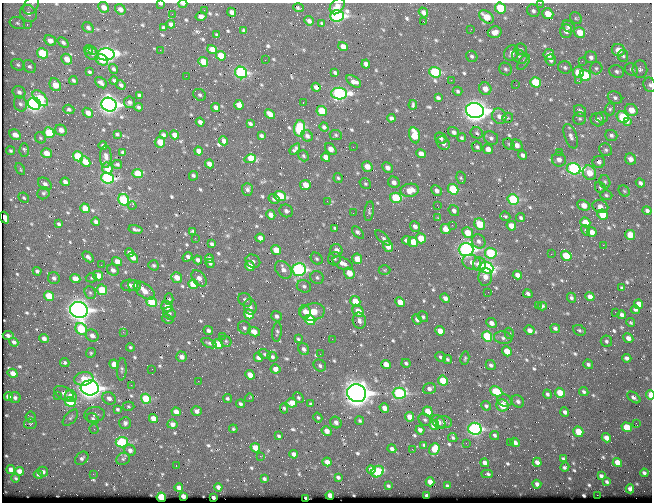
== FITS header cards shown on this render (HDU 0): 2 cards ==
NAXIS1  =                  650 / Width of table row in bytes
NAXIS2  =                  500 / Number of rows in table

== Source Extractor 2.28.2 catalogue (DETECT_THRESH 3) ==
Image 650 x 500 px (HDU 0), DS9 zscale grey, 1 PNG px = 1 image px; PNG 654 x 504 px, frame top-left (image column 1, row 500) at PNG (2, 3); each listed source drawn as its Kron ellipse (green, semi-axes under 4 px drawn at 4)
Background 362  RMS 1.4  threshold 4.09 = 3 sigma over >= 5 px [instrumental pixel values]
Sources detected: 694; of the 694, the 500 brightest by FLUX_AUTO listed and drawn (194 fainter detections omitted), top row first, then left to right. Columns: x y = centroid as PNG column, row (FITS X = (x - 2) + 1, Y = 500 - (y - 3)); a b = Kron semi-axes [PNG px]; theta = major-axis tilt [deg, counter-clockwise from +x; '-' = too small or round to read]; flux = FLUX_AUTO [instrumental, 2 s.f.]
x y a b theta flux
540 3 2 2 - 310
160 4 4 2 - 190
183 4 4 2 - 370
31 5 10 6 56 320
337 6 9 6 53 680
104 7 5 5 - 690
298 8 5 3 - 150
500 8 5 5 - 3100
120 9 5 4 - 450
204 10 2 2 - 130
533 11 7 6 - 260
232 12 5 4 - 500
423 12 5 4 - 370
28 13 9 7 -44 590
172 14 2 2 - 340
548 14 6 5 - 1400
201 16 5 4 - 370
337 16 7 5 4 20000
486 17 8 5 -39 1700
576 18 6 5 - 180
309 21 5 4 - 280
423 21 2 2 - 410
17 23 8 5 -19 260
322 23 4 3 - 150
27 24 3 3 - 180
171 24 4 3 - 320
568 27 7 5 -37 240
88 28 6 5 - 250
163 28 4 3 - 150
471 29 2 2 - 150
244 31 4 3 - 190
566 31 7 6 - 560
495 32 7 5 16 730
580 32 6 5 - 1400
217 35 4 3 - 170
50 41 6 5 - 630
63 42 6 4 -40 240
343 47 5 4 - 810
212 49 5 4 - 620
521 49 6 6 - 190
88 50 4 3 - 140
93 50 3 2 - 270
160 50 2 2 - 580
618 50 7 6 - 1000
42 53 6 5 - 3800
92 53 7 6 - 360
511 53 8 7 - 450
106 54 8 6 0 26000
549 55 6 5 - 590
221 56 5 4 - 1700
472 56 6 5 - 200
623 56 6 5 - 170
520 57 8 6 -31 260
591 57 6 6 - 300
67 59 6 5 - 900
102 60 7 5 -36 1500
265 60 2 2 - 160
551 60 6 5 - 280
582 61 3 2 - 130
203 62 5 4 - 1400
524 62 9 4 56 190
366 64 4 4 - 390
18 65 7 5 -27 200
29 66 7 5 -41 240
565 68 7 6 - 190
596 68 6 6 - 190
113 69 5 4 - 220
506 69 7 6 - 200
631 69 7 6 - 220
640 69 8 7 - 320
617 71 7 6 - 270
89 72 4 3 - 150
241 72 6 5 - 12000
435 72 6 5 - 7800
578 72 6 5 - 1900
335 73 4 3 - 160
186 76 2 2 - 180
585 76 6 5 - 3800
73 80 4 3 - 180
114 80 4 3 - 140
451 80 2 2 - 750
354 81 8 5 -33 520
579 81 4 4 - 190
535 82 5 5 - 3500
101 83 7 4 -40 290
55 85 7 5 -61 1300
121 85 5 4 - 230
516 85 2 2 - 230
650 85 7 6 - 240
316 87 4 3 - 390
485 89 6 6 - 810
458 91 5 4 - 160
19 92 7 6 - 320
339 94 8 6 -2 16000
139 95 4 3 - 220
200 95 7 5 -30 140
40 98 9 5 -47 3100
438 98 4 3 - 210
615 98 7 6 - 270
129 102 6 5 - 270
303 103 3 2 - 360
20 104 8 6 -68 290
34 104 7 6 - 24000
109 105 8 6 -26 37000
239 105 5 4 - 690
413 105 5 3 - 140
138 107 4 4 - 190
216 107 4 4 - 400
69 109 5 4 - 240
610 109 6 5 - 160
475 110 9 7 -10 61000
631 110 6 5 - 1100
322 111 5 5 - 2200
580 111 7 5 -46 320
88 113 6 4 -39 710
270 114 6 4 -44 670
499 116 8 7 - 520
602 117 6 5 - 190
623 117 6 5 - 5000
391 118 4 4 - 250
508 118 5 5 - 140
580 119 6 6 - 200
597 120 7 6 - 450
200 122 4 4 - 400
628 122 3 3 - 490
250 124 4 3 - 180
324 127 5 4 - 210
300 128 8 5 85 7800
61 130 6 5 - 560
454 132 6 4 -35 320
49 133 6 5 - 3700
477 133 6 5 - 170
117 134 4 3 - 150
15 135 6 5 - 720
163 135 4 3 - 200
175 135 5 4 - 680
336 135 6 5 - 180
414 135 8 5 -76 1900
611 135 6 5 - 250
261 136 4 3 - 180
307 136 6 5 - 310
571 136 13 6 -70 420
40 138 6 5 - 160
441 138 6 5 - 210
462 138 4 4 - 170
491 138 7 6 - 280
224 141 4 4 - 390
160 142 5 5 - 1700
443 143 7 6 - 450
509 144 6 5 - 140
103 145 4 3 - 220
517 145 6 5 - 500
353 147 2 2 - 190
477 147 5 5 - 200
295 149 6 3 53 230
331 149 7 4 -49 730
488 149 5 4 - 570
24 150 7 4 88 230
606 150 7 6 - 210
10 151 4 3 - 160
199 151 4 4 - 530
123 152 4 3 - 220
559 152 2 2 - 360
46 153 5 4 - 1200
421 154 5 4 - 680
523 155 5 4 - 270
78 156 5 4 - 3500
303 156 6 5 - 150
106 157 11 5 90 440
326 157 5 4 - 680
250 159 6 4 10 4600
631 159 6 5 - 520
559 160 7 7 - 540
85 162 5 4 - 1200
599 162 6 6 - 330
117 164 5 4 - 160
209 164 4 4 - 550
367 166 5 5 - 970
107 168 6 5 - 1200
387 168 6 5 - 450
20 169 6 4 -62 150
574 169 7 5 -15 15000
589 173 7 6 - 1400
138 174 5 4 - 2200
193 176 5 3 - 170
107 178 6 5 - 13000
338 178 5 4 - 150
461 178 6 5 - 150
65 182 4 4 - 380
394 182 6 5 - 440
605 182 7 5 -75 190
640 183 5 4 - 280
45 184 7 5 -39 360
365 184 6 5 - 160
305 185 5 5 - 1000
600 187 6 5 - 170
247 189 6 5 - 220
453 189 5 5 - 4600
410 190 9 6 9 1200
437 191 6 5 - 450
624 191 6 5 - 150
44 193 6 5 - 200
606 195 6 4 -17 160
280 196 6 5 - 4200
24 198 5 4 - 140
396 198 6 5 - 4400
274 199 6 5 - 250
513 199 6 5 - 5800
124 200 6 5 - 5900
327 201 3 3 - 170
437 205 2 2 - 240
583 205 7 5 -23 890
132 206 4 2 - 200
600 207 8 6 -17 560
85 208 5 4 - 1200
286 211 7 6 - 360
369 211 10 4 81 180
454 211 6 5 - 330
647 211 4 4 - 320
353 213 2 2 - 170
603 214 5 5 - 1900
271 215 5 4 - 650
505 216 5 4 - 150
5 218 6 4 -69 620
438 218 3 3 - 170
521 218 4 3 - 170
96 222 4 3 - 270
585 222 5 4 - 1600
59 224 4 3 - 180
480 224 6 5 - 2600
452 225 3 2 - 130
415 226 5 4 - 400
511 226 5 4 - 950
335 228 4 3 - 150
136 229 7 3 -12 200
446 229 5 4 - 1100
586 230 5 4 - 200
193 231 3 3 - 130
592 232 5 4 - 600
358 233 7 4 -48 320
468 233 5 5 - 1400
630 235 5 5 - 1200
195 238 2 2 - 240
260 238 5 4 - 490
383 238 10 4 -44 230
421 238 5 4 - 1600
406 240 5 4 - 290
479 241 7 6 - 380
413 242 5 4 - 1300
212 244 4 3 - 190
603 245 2 2 - 820
388 246 5 4 - 940
466 249 7 6 - 24000
276 250 5 4 - 1500
336 250 6 6 - 560
129 253 4 4 - 340
491 253 6 5 - 5800
551 254 2 2 - 840
566 256 5 4 - 2300
88 257 6 4 -43 280
188 257 5 4 - 320
133 258 5 4 - 530
209 259 5 4 - 220
317 259 6 5 - 170
334 259 7 6 - 220
357 259 5 5 - 1100
198 260 4 4 - 350
117 261 5 4 - 900
253 261 7 6 - 270
472 262 10 7 -20 670
210 263 5 3 - 180
343 263 11 5 -24 620
480 264 7 6 - 970
101 265 2 2 - 140
154 265 5 5 - 170
250 266 5 4 - 1000
486 268 7 5 -20 13000
113 270 6 5 - 430
283 270 10 7 -50 600
299 270 7 6 - 19000
385 270 6 5 - 140
37 271 4 4 - 220
349 273 6 5 - 1200
517 275 4 4 - 470
98 276 5 4 - 1100
177 277 6 5 - 1000
317 277 7 6 - 250
485 277 9 7 87 650
54 278 6 6 - 270
91 278 6 4 -3 150
199 278 9 6 -49 650
75 279 5 4 - 990
193 284 5 4 - 1900
129 285 8 6 0 370
134 286 7 5 -18 860
304 286 7 6 - 270
622 288 4 3 - 160
102 290 5 5 - 2200
144 290 12 6 -36 1100
488 292 2 2 - 410
90 293 7 5 -66 190
528 294 5 4 - 260
49 296 5 4 - 2100
590 297 5 4 - 540
445 298 5 4 - 390
571 298 5 4 - 200
169 299 6 4 90 170
245 300 7 6 - 410
355 301 5 5 - 1600
152 302 5 4 - 3300
400 302 5 4 - 1100
639 304 5 4 - 760
538 306 3 2 - 390
542 306 4 3 - 170
167 307 6 5 - 830
250 307 8 6 -75 300
79 310 9 8 - 50000
635 310 4 4 - 200
358 311 6 5 - 1300
305 312 6 6 - 550
313 312 12 8 8 2700
615 312 2 2 - 390
169 313 6 5 - 210
249 314 5 4 - 2000
622 315 4 4 - 300
277 316 6 5 - 320
423 317 5 5 - 200
167 319 6 4 -28 140
417 319 5 4 - 350
310 320 5 5 - 4200
359 321 8 6 -77 370
491 323 5 4 - 500
631 323 4 4 - 140
244 328 7 6 - 250
555 328 5 4 - 220
81 329 6 5 - 4200
208 330 5 4 - 260
530 330 5 4 - 470
579 330 6 5 - 190
440 331 5 4 - 830
123 332 2 2 - 350
254 332 6 4 -26 780
277 332 10 4 84 190
509 333 6 4 -73 150
8 335 5 3 - 310
92 336 7 5 -35 460
222 336 2 2 - 580
487 336 5 5 - 4600
44 338 5 4 - 380
503 338 9 6 -8 300
628 338 5 4 - 510
298 339 4 3 - 130
332 339 2 2 - 310
226 341 6 5 - 160
606 341 6 5 - 220
14 342 5 4 - 260
209 343 8 4 -22 200
218 344 5 4 - 1800
130 347 4 3 - 170
304 349 6 5 - 360
507 351 5 4 - 1400
91 353 5 4 - 130
265 354 6 4 -28 160
320 354 3 2 - 130
182 357 5 5 - 510
258 357 5 4 - 510
272 357 5 4 - 200
440 357 5 4 - 170
465 358 7 4 78 140
627 358 5 4 - 290
447 359 5 4 - 140
65 362 5 4 - 190
406 363 4 4 - 180
114 364 5 4 - 970
386 364 5 4 - 980
588 364 5 4 - 250
491 365 5 4 - 230
320 366 6 5 - 250
122 369 11 5 86 220
152 369 2 2 - 130
275 369 5 4 - 580
13 373 5 4 - 770
250 375 5 4 - 1000
84 379 9 6 10 1300
198 381 2 2 - 310
443 381 5 4 - 2000
131 385 3 2 - 180
90 388 9 7 -3 44000
429 389 6 5 - 390
496 391 6 4 -26 3400
584 392 5 4 - 190
64 393 10 6 -27 500
357 393 9 8 - 75000
399 393 6 5 - 12000
560 393 5 4 - 1500
547 394 5 4 - 210
58 395 2 2 - 380
650 395 5 3 - 1600
71 396 6 5 - 1000
8 397 4 4 - 760
634 397 7 4 -36 290
15 398 5 5 - 240
109 398 7 5 -34 460
227 398 4 4 - 150
249 398 4 3 - 180
298 398 6 4 -47 160
146 399 5 5 - 3300
504 401 7 6 - 390
518 401 7 5 -42 300
70 402 5 5 - 3500
292 403 5 4 - 1100
240 404 4 3 - 230
311 404 4 3 - 130
502 405 6 6 - 1700
128 406 6 4 -2 130
486 406 5 4 - 210
284 408 5 4 - 150
384 408 5 4 - 620
118 409 4 3 - 170
197 411 5 5 - 420
176 412 4 4 - 760
428 412 5 4 - 1500
565 412 5 4 - 290
94 415 10 7 9 370
31 417 5 5 - 130
318 417 5 4 - 130
410 417 5 4 - 1000
70 418 10 5 48 230
153 418 5 4 - 1100
93 419 6 4 -33 200
425 420 6 5 - 190
360 421 4 4 - 140
336 422 6 5 - 440
439 422 8 6 -46 490
444 422 8 6 -5 340
125 423 6 6 - 270
636 423 2 2 - 150
30 424 6 5 - 140
172 424 5 4 - 420
434 425 5 4 - 2000
627 427 5 4 - 2300
94 429 4 4 - 160
233 429 4 4 - 140
475 429 6 6 - 16000
420 430 4 4 - 360
327 431 5 4 - 650
578 432 5 4 - 1600
495 435 5 4 - 200
279 436 4 3 - 140
453 438 5 4 - 160
606 438 5 4 - 670
122 442 6 5 - 6500
510 442 2 2 - 220
515 442 5 4 - 420
466 443 2 2 - 220
424 445 4 3 - 130
255 448 5 4 - 1200
392 449 4 4 - 310
412 449 2 2 - 210
434 449 6 5 - 1200
130 450 6 5 - 370
294 454 4 4 - 380
260 456 2 2 - 1100
82 458 7 5 44 260
563 458 3 3 - 140
123 459 7 5 25 190
327 462 4 4 - 650
537 462 4 4 - 470
485 463 4 4 - 530
617 463 5 4 - 1200
176 466 2 2 - 150
565 467 4 3 - 230
11 470 4 4 - 430
371 470 4 4 - 340
19 471 4 4 - 630
43 472 5 4 - 270
378 472 6 5 - 3600
644 473 4 3 - 210
38 474 4 4 - 240
93 474 2 2 - 240
487 474 6 3 -1 200
601 476 4 4 - 260
338 477 4 3 - 220
16 478 4 3 - 130
264 479 4 3 - 220
430 482 4 4 - 730
607 482 4 3 - 200
537 484 4 4 - 330
388 486 4 3 - 150
447 486 4 3 - 210
218 487 4 3 - 370
179 488 4 4 - 480
630 489 4 4 - 310
330 495 4 4 - 770
597 495 2 2 - 1400
183 496 4 3 - 660
427 496 4 3 - 320
161 497 5 4 - 4500
213 498 3 3 - 290
306 498 3 2 - 220
At the frame edge (FLAGS 8, measured only in part): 6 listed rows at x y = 540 3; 160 4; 183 4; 31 5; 650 85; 650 395
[194 fainter detections neither listed nor drawn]